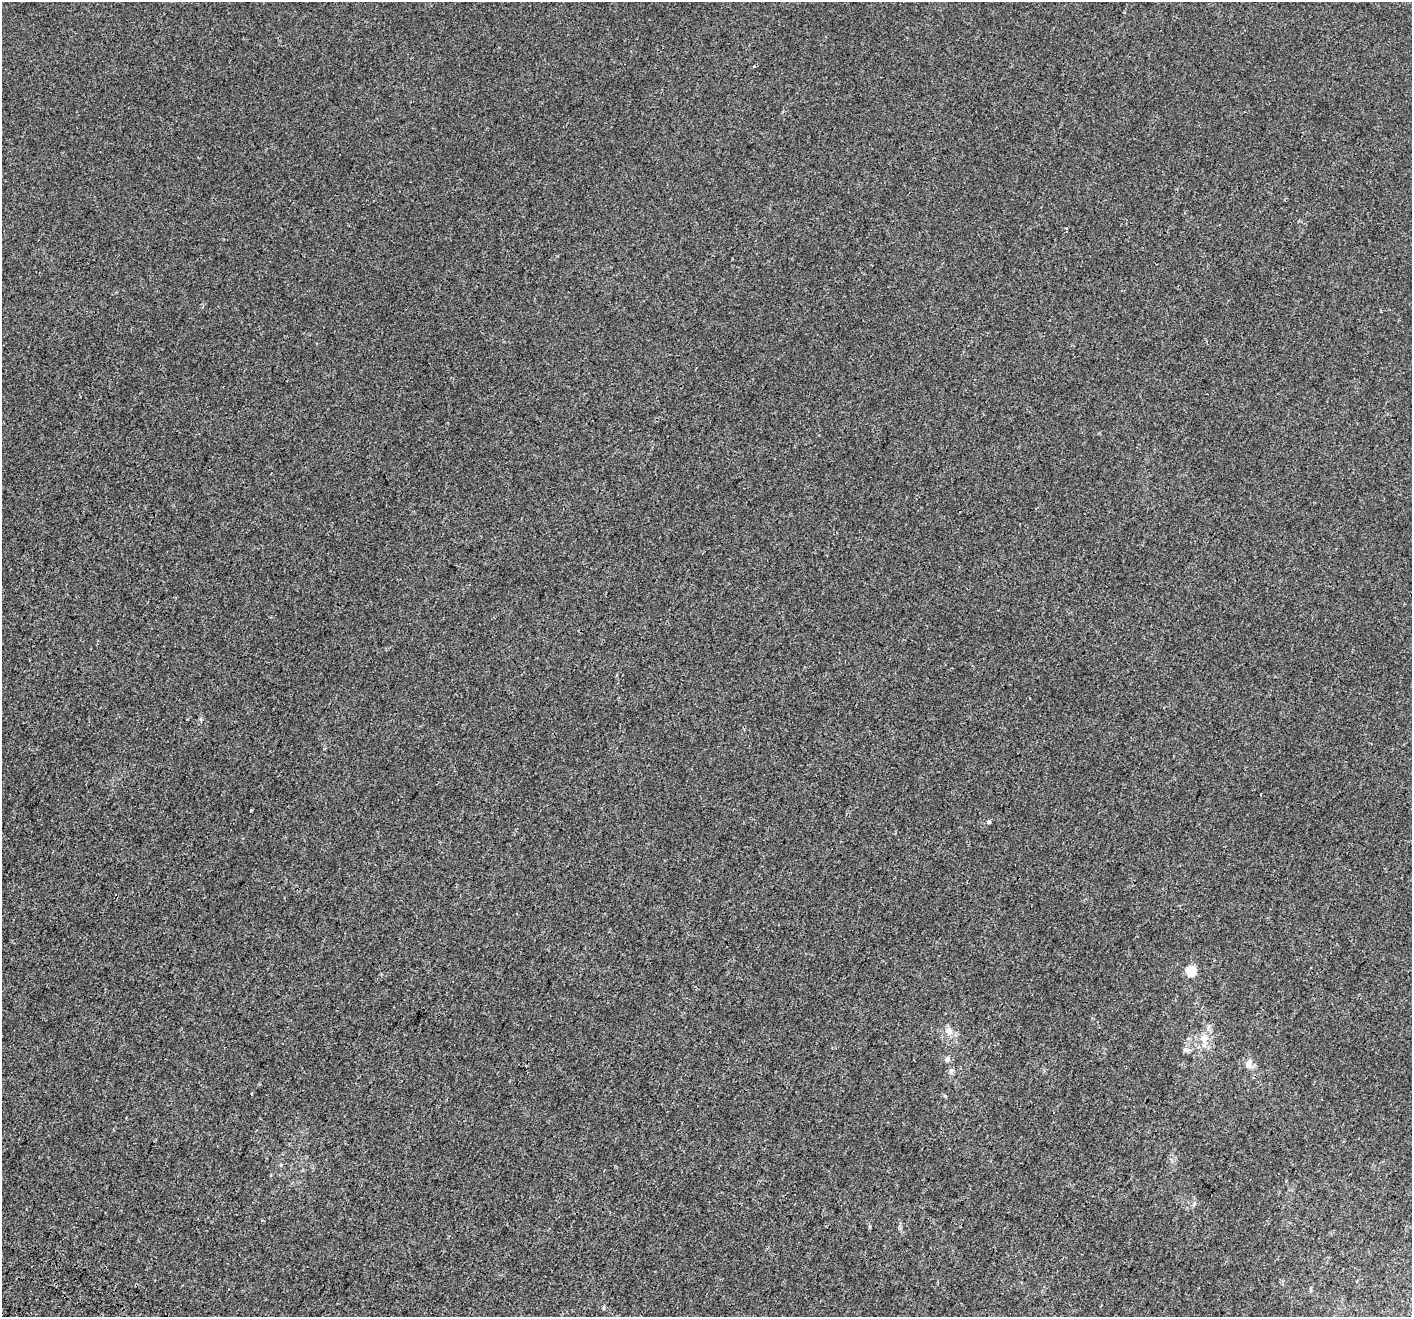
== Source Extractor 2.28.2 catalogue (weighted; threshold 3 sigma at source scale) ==
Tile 7 of 4 x 4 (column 3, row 2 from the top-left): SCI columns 2889-4298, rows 3010-4324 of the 5769 x 5954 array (HDU 1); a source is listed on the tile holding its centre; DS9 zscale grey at full resolution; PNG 1414 x 1319 px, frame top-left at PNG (2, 2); no overlay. Shown black and unused: <1% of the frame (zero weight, under 3 of 4 exposures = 6% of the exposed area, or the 3 px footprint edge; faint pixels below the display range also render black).
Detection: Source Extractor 2.28.2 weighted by HDU 2 'WHT'; one run over the whole footprint, this tile lists its part. Background 1.16e-04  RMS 0.0016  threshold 0.00729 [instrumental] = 3 sigma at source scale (4.5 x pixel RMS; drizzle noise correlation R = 1.50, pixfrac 1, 0.0396/0.0396 arcsec/px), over >= 5 px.
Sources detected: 8; all 8 listed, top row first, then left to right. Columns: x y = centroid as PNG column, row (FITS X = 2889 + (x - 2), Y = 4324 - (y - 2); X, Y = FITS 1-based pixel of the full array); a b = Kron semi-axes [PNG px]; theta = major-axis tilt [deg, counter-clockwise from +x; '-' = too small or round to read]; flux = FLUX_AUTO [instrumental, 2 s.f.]
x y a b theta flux
989 822 5 4 - 0.39
1191 971 5 5 - 7.4
949 1031 11 10 - 1.1
1204 1038 13 10 71 1.6
947 1059 7 6 - 0.44
1248 1064 14 7 85 0.86
252 1094 3 2 - 0.26
1194 1204 7 5 65 0.3